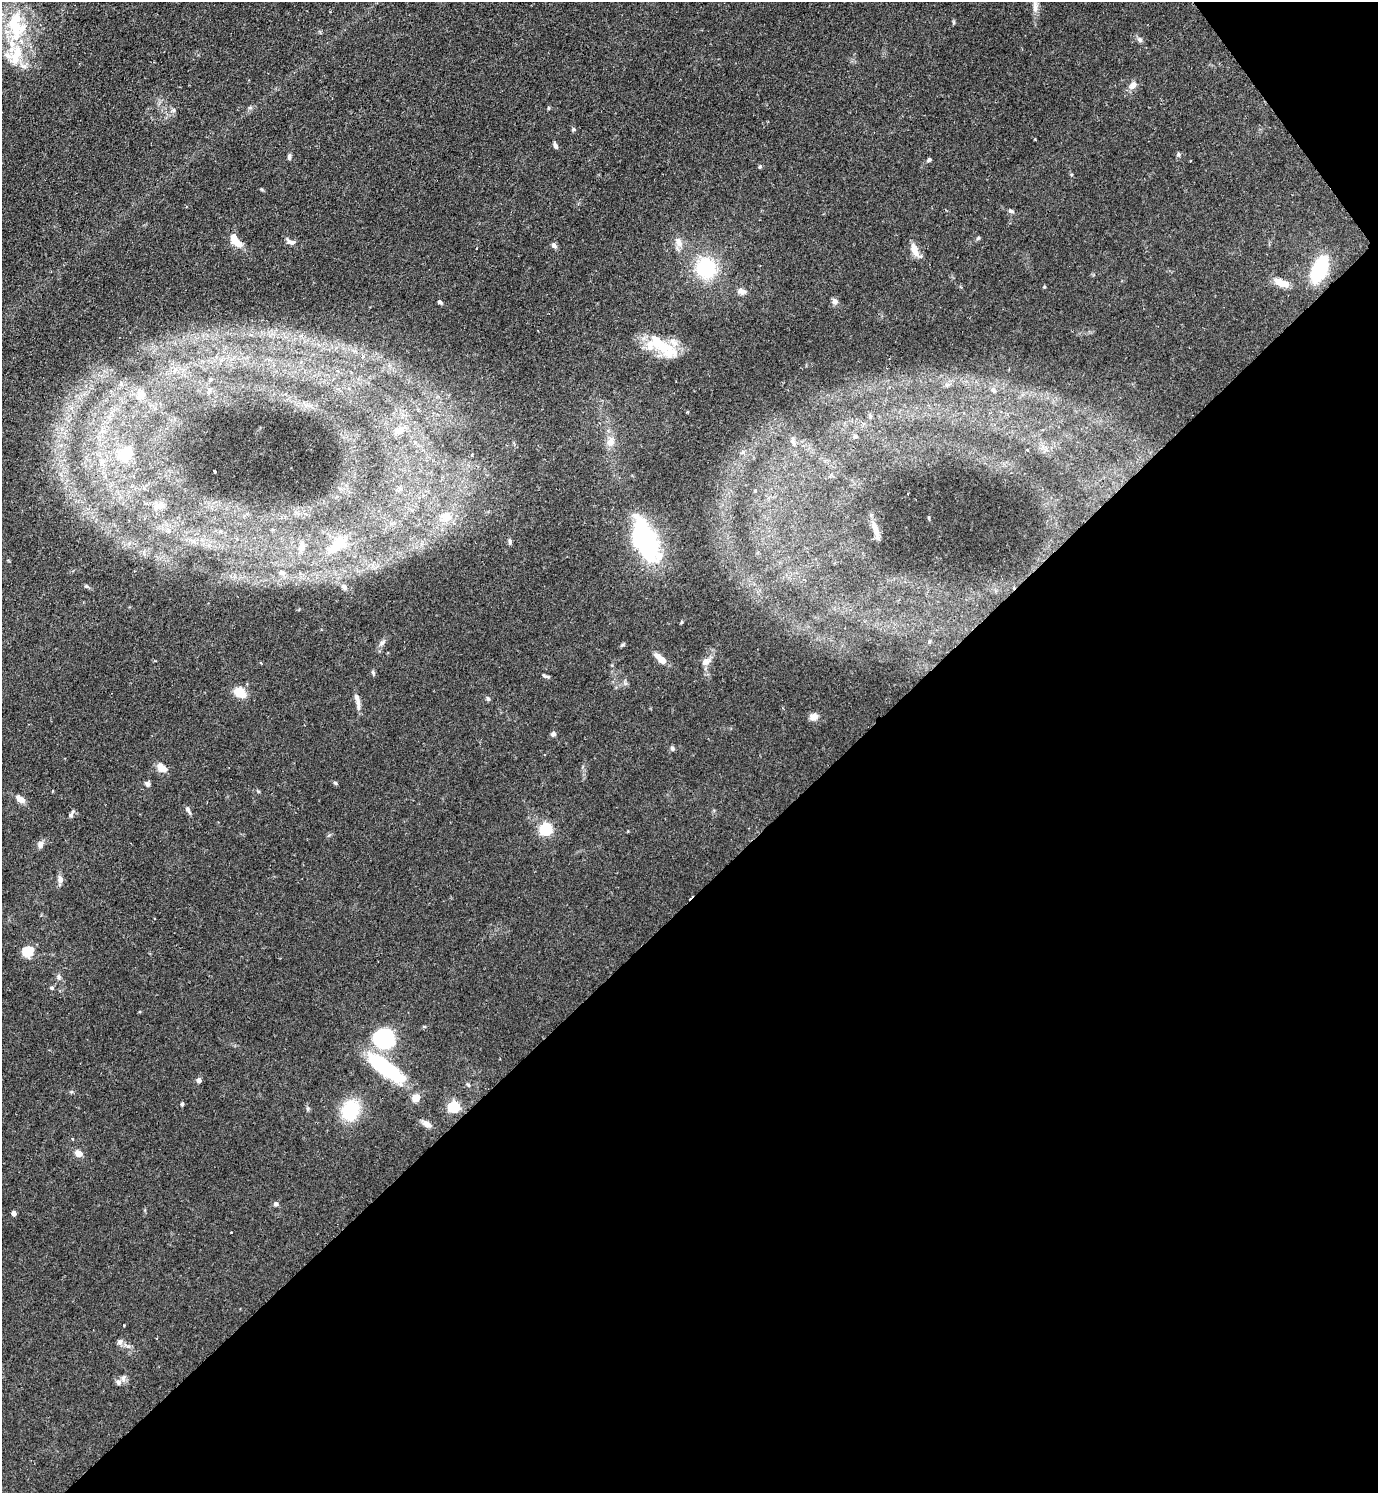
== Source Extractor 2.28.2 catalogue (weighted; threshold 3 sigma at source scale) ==
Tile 12 of 4 x 4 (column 4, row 3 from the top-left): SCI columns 4288-5663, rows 1493-2983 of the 5965 x 5968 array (HDU 1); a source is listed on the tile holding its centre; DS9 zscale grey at full resolution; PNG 1380 x 1495 px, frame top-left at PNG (2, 2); no overlay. Shown black and unused: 41% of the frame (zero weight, under 2 of 3 exposures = <1% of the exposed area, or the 3 px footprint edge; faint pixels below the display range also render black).
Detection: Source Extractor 2.28.2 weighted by HDU 2 'WHT'; one run over the whole footprint, this tile lists its part. Background 0.0833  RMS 0.0061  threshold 0.0273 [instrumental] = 3 sigma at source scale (4.5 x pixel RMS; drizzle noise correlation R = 1.50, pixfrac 1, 0.05/0.05 arcsec/px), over >= 5 px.
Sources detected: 110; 2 inside a brighter object's white glare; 2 cosmic-ray / hot-pixel residue — not listed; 12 inside a brighter listed object's ellipse — not listed separately; the other 94 listed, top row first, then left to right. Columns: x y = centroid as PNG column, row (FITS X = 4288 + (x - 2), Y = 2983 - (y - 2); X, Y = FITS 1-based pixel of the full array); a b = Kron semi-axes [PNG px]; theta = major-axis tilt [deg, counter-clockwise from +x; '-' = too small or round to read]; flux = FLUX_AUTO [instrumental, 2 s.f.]
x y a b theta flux
1035 6 20 7 -90 4
954 22 6 3 -71 0.7
16 28 43 20 -88 40
1140 40 8 6 -46 1.6
1133 85 12 8 51 3.7
549 108 5 3 - 0.63
173 110 6 5 - 1.4
574 129 5 5 - 0.97
555 146 9 5 -67 1.6
1178 154 6 6 - 1
289 157 7 4 85 1.5
929 160 5 4 - 1.2
1190 161 3 2 - 0.43
760 166 6 4 73 0.89
1011 211 8 5 -16 1.2
978 238 7 4 45 0.81
235 240 19 8 -54 10
291 242 15 7 -19 2.9
679 242 15 9 -68 4.6
554 245 7 6 - 1.9
477 248 2 2 - 0.5
914 250 16 7 -69 6.7
706 268 22 20 -57 39
1320 269 23 12 67 44
1282 283 20 9 -21 6.8
1044 287 4 4 - 0.63
742 291 11 7 -22 2.8
835 301 8 7 - 2.5
440 302 6 4 -31 1.3
663 346 27 15 -6 17
363 357 7 6 - 1.6
210 379 7 6 - 1.2
209 390 7 6 - 1.9
994 390 8 5 -50 1.4
141 395 15 10 59 7.1
687 412 3 3 - 0.59
870 415 7 5 -70 1.1
399 430 14 10 19 5.6
855 436 6 5 - 1.4
793 441 14 6 -74 2.8
610 442 12 10 28 4.8
743 452 7 5 30 1.7
125 454 18 14 51 16
215 471 3 2 - 0.78
158 505 18 11 29 6.1
445 517 19 15 1 13
875 528 19 7 -69 5
510 541 9 4 88 1.3
647 543 51 22 -73 74
337 545 33 15 45 19
302 546 13 8 84 5.2
282 573 9 6 -9 1.7
86 586 7 5 -17 1.1
344 587 8 5 -79 1.4
382 643 10 5 52 2.1
663 660 10 7 -20 4.3
706 661 12 9 30 4.1
373 672 7 4 -46 0.92
548 677 7 5 -13 1.1
240 692 13 9 -31 11
488 699 7 5 -73 1
358 702 20 6 -83 4
814 717 10 9 - 4
553 734 6 6 - 1.6
672 748 6 5 - 1.4
161 767 12 8 -45 6.3
335 783 6 4 -44 0.81
147 784 7 6 - 1.6
53 791 3 3 - 2.4
20 799 8 6 -38 6
188 810 11 5 -63 1.8
71 814 11 4 60 1.6
546 829 6 5 - 84
40 844 10 7 71 2.4
60 879 10 7 -87 3
28 951 12 10 38 12
59 977 8 6 -69 1.7
52 988 5 5 - 1.2
384 1039 22 18 -3 58
386 1068 51 15 -37 49
199 1080 5 5 - 2.3
468 1085 7 4 -61 0.96
182 1104 5 4 - 0.88
454 1107 6 5 - 71
351 1110 17 14 69 37
427 1124 14 7 -23 3.1
72 1139 4 3 - 0.67
78 1153 9 7 -32 4.6
276 1204 6 5 - 1.6
14 1213 4 4 - 3.3
231 1232 2 2 - 0.38
124 1325 3 2 - 0.53
120 1342 8 7 - 2
123 1378 11 7 75 2.2